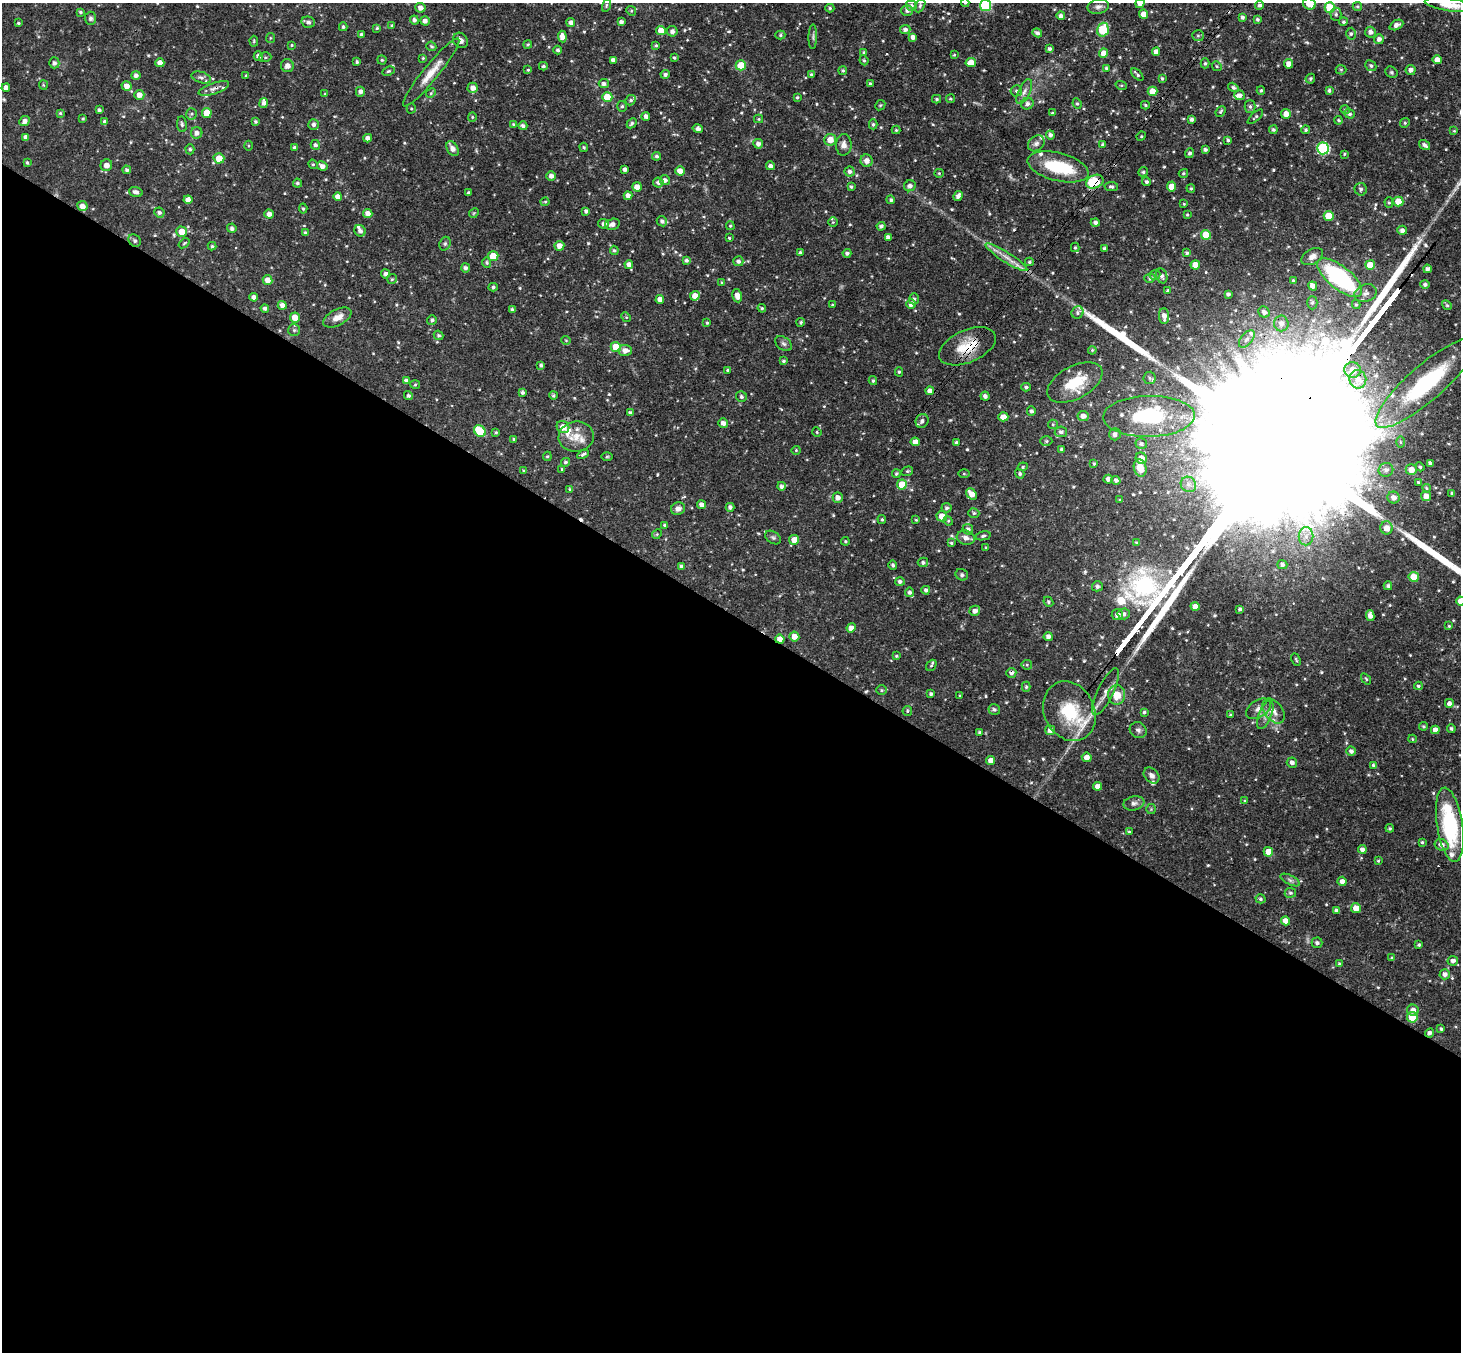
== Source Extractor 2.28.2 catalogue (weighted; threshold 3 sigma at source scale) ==
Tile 14 of 4 x 4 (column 2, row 4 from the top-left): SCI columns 1501-2959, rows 339-1688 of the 5915 x 5936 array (HDU 1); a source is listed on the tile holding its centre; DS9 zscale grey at full resolution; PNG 1463 x 1354 px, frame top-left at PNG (2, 3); each listed source drawn as its Kron ellipse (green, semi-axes under 4 px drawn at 4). Shown black and unused: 55% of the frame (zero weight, under 3 of 4 exposures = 6% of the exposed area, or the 3 px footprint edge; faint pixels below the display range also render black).
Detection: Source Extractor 2.28.2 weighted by HDU 2 'WHT'; one run over the whole footprint, this tile lists its part. Background 0.0638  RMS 0.0039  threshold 0.0177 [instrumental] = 3 sigma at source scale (4.5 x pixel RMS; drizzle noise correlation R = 1.50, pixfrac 1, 0.05/0.05 arcsec/px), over >= 5 px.
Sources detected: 606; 1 inside a brighter object's white glare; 4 cosmic-ray / hot-pixel residue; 4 long thin detections or spike segments (spike, bleed or trail) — neither listed nor drawn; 20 inside a brighter listed object's ellipse — not listed separately; of the other 577, all 500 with FLUX_AUTO >= 0.397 (the completeness limit of this list) listed and drawn (77 fainter detections not listed), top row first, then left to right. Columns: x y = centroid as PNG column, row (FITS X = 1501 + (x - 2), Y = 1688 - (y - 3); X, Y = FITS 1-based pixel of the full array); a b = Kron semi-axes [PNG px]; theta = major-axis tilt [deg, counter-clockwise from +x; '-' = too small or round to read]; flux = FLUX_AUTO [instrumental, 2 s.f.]
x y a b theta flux
965 3 4 4 - 0.45
1140 3 5 4 - 2
1309 4 6 5 - 4.3
606 5 7 4 72 0.58
920 5 7 4 64 0.66
1259 5 4 4 - 0.91
1449 5 25 6 -8 4.8
911 6 5 5 - 1.1
985 6 6 5 - 34
1357 6 5 4 - 0.54
1098 7 11 7 12 1.6
420 8 5 5 - 2
830 8 4 4 - 0.59
1330 8 5 5 - 11
907 10 6 5 - 1.3
631 11 5 4 - 0.5
80 12 4 3 - 0.64
1144 14 4 4 - 3
1336 14 6 5 - 0.93
1061 16 4 4 - 1.5
1242 17 4 4 - 0.85
90 18 7 5 -88 0.97
1257 19 4 3 - 0.67
414 20 4 4 - 1.1
425 21 5 4 - 1.6
308 22 7 5 -15 1
571 22 4 4 - 1.5
621 22 4 3 - 1.2
1343 22 4 4 - 0.65
18 23 3 3 - 0.49
392 25 4 3 - 0.57
1396 25 7 4 26 1.7
343 27 4 3 - 0.58
377 28 4 4 - 0.51
905 29 5 4 - 1.1
661 30 5 4 - 3.9
1103 30 7 5 73 17
672 31 5 5 - 1.5
1370 32 5 5 - 1.6
1037 33 5 4 - 1.3
1351 34 6 5 - 0.81
362 35 4 3 - 1.2
780 35 5 4 - 0.59
1198 36 6 5 - 0.75
562 37 6 4 -83 2.6
813 37 12 3 89 0.75
913 37 4 4 - 1.6
270 38 5 4 - 0.44
1379 39 5 5 - 1.6
460 40 8 7 - 1.8
254 41 5 3 - 0.45
528 44 4 4 - 0.51
292 45 4 3 - 0.4
656 45 4 4 - 0.57
431 46 5 4 - 0.66
1049 49 3 3 - 0.86
558 50 4 4 - 0.85
864 52 4 4 - 0.53
1156 52 4 4 - 2.2
1104 53 4 4 - 4
954 55 4 3 - 0.4
258 56 5 4 - 1.5
265 57 6 5 - 0.62
423 58 4 4 - 0.44
674 58 4 3 - 0.54
382 60 4 4 - 0.5
613 60 4 4 - 1.5
864 60 5 4 - 0.56
1437 60 4 4 - 3.1
357 62 3 3 - 0.61
54 63 5 5 - 1.2
160 63 4 4 - 2.7
971 63 5 4 - 5.3
1205 63 5 4 - 0.55
1289 64 4 4 - 2.8
741 65 5 5 - 9.6
287 66 6 6 - 1.7
543 66 4 3 - 0.74
1217 66 5 4 - 0.49
1371 66 6 5 - 0.83
1106 68 4 4 - 0.48
528 70 3 3 - 0.5
843 70 4 4 - 0.55
1341 70 5 5 - 0.53
1411 70 5 5 - 1.6
388 71 6 4 26 0.59
431 72 43 7 51 6.5
1391 72 6 5 - 0.68
665 74 4 4 - 0.99
811 74 4 3 - 0.62
1137 74 7 3 -46 0.79
136 75 4 4 - 1.3
246 76 3 3 - 0.44
201 77 10 5 -17 1.2
1162 78 4 3 - 0.54
1310 79 5 4 - 0.8
604 84 5 4 - 1.1
870 84 3 3 - 0.6
43 85 5 4 - 0.41
1121 85 6 3 -18 0.47
127 86 5 4 - 2.4
1233 87 6 4 -31 0.77
6 88 4 4 - 2
214 88 16 5 19 1.8
473 88 5 5 - 2.3
1261 90 4 3 - 0.54
1329 90 4 3 - 0.81
1016 91 6 5 - 0.81
1152 91 5 4 - 5.6
360 92 5 4 - 1.5
1024 92 13 6 65 2
431 93 5 4 - 0.48
325 94 4 3 - 0.41
139 95 5 5 - 2.6
1239 95 5 5 - 1.4
607 97 5 5 - 9.7
797 97 3 3 - 0.59
937 99 4 4 - 0.55
950 99 4 4 - 0.56
631 100 5 5 - 0.71
264 103 5 4 - 1.3
1077 103 5 4 - 0.6
1027 104 6 5 - 1.5
880 105 5 4 - 0.48
1145 105 4 3 - 0.56
622 106 5 4 - 0.72
1250 106 6 5 - 0.85
411 108 5 4 - 0.46
99 110 4 3 - 0.81
1345 110 5 4 - 0.52
1221 112 6 4 49 0.59
60 113 4 4 - 0.45
207 113 5 5 - 6.1
1052 113 4 4 - 0.43
191 114 6 5 - 0.68
1286 114 5 5 - 2.7
1349 114 5 4 - 0.91
646 116 4 4 - 1.3
472 117 5 4 - 0.46
1255 117 10 3 42 0.6
83 119 4 3 - 0.43
759 119 4 4 - 0.43
1191 119 4 4 - 1.1
1339 120 4 3 - 0.5
25 121 5 4 - 1.7
105 121 4 4 - 0.72
255 121 4 3 - 0.62
632 123 5 4 - 0.77
1405 123 5 4 - 0.54
182 124 8 5 -83 0.86
313 124 5 5 - 1.2
873 124 5 4 - 0.72
514 125 4 4 - 0.99
523 126 4 4 - 1.2
698 129 5 4 - 1.3
896 130 4 4 - 0.47
1273 130 4 4 - 0.82
1306 130 4 4 - 0.65
1454 131 3 3 - 0.4
197 133 6 5 - 1.7
1050 135 4 4 - 1.2
1141 136 5 4 - 0.45
26 137 4 4 - 1.8
368 138 4 4 - 1.8
830 140 6 5 - 4.5
1228 140 4 3 - 0.62
1036 143 9 7 41 1.4
758 144 5 5 - 1.5
315 145 5 4 - 1.1
844 145 11 8 88 2.1
1103 145 4 3 - 1
1425 145 6 4 -34 1.3
248 146 5 3 - 0.45
294 147 3 3 - 0.53
584 147 5 4 - 0.49
1323 148 6 6 - 38
190 149 5 4 - 0.58
452 149 8 5 -57 2.4
1205 150 3 3 - 0.9
1190 153 5 4 - 0.96
1344 154 3 3 - 0.42
656 156 4 4 - 0.8
219 158 5 5 - 5.6
867 161 6 6 - 2.5
27 163 4 3 - 0.64
313 164 5 4 - 0.48
106 165 6 5 - 2.5
322 166 5 4 - 1.8
770 166 4 4 - 1.3
1058 167 31 14 -14 20
625 169 4 4 - 1.3
127 170 4 4 - 0.8
680 171 5 4 - 3
850 171 5 5 - 1.2
1143 172 5 4 - 0.77
939 173 5 4 - 0.45
1183 173 5 4 - 0.57
551 176 5 5 - 1.7
665 180 5 5 - 1.5
658 182 5 5 - 1.3
1095 182 9 6 24 14
1146 182 4 4 - 0.91
297 183 4 4 - 0.81
910 186 6 5 - 1.4
1111 186 7 4 -10 0.84
1171 186 5 4 - 4.1
637 187 5 4 - 3.6
851 187 3 3 - 0.66
1191 188 4 4 - 0.63
1361 189 6 6 - 0.81
136 192 7 5 -18 1.4
468 193 3 3 - 0.54
628 196 4 4 - 2
958 196 5 4 - 1.6
338 197 4 4 - 2.4
188 200 4 4 - 2.5
891 200 4 4 - 0.77
545 202 4 4 - 0.44
1398 202 5 5 - 6.6
1389 203 5 4 - 0.53
1184 204 4 3 - 0.42
82 206 5 5 - 2.6
303 209 5 4 - 0.62
586 211 4 4 - 1
159 213 5 5 - 0.99
368 213 4 4 - 2.1
474 213 5 4 - 0.41
269 214 4 4 - 2.1
1187 214 4 3 - 0.45
1329 216 5 5 - 10
662 221 5 5 - 1.2
833 222 4 4 - 0.41
1095 222 4 4 - 1.1
604 224 5 4 - 1.2
612 224 7 5 14 1.9
730 226 4 3 - 0.51
881 226 4 4 - 1.1
232 228 5 4 - 1.1
1402 230 5 4 - 1.4
360 231 6 5 - 1.4
182 232 5 5 - 4.1
305 233 4 3 - 0.66
1206 235 5 5 - 8.1
888 237 4 4 - 1.4
729 238 4 3 - 0.47
135 241 7 5 -45 0.89
184 243 6 3 37 0.46
445 244 7 5 69 0.77
212 246 4 4 - 0.55
559 246 5 5 - 2.8
1075 247 5 4 - 0.52
1104 248 3 3 - 0.75
614 250 4 4 - 0.61
800 253 4 4 - 0.82
847 253 4 4 - 1.1
1187 253 4 4 - 0.86
493 256 5 5 - 7.2
1312 256 12 7 30 2
1006 257 24 5 -32 3.8
686 260 4 4 - 0.85
738 261 5 5 - 1.2
1029 262 4 3 - 0.58
487 263 5 4 - 0.6
629 265 4 4 - 1.9
1195 265 5 4 - 4.5
1370 265 5 5 - 8.3
465 268 4 4 - 1.2
1427 269 4 4 - 1.2
386 274 4 4 - 1.2
1155 275 5 5 - 0.88
1162 276 7 5 -70 1.3
1150 278 5 4 - 0.92
1340 278 27 11 -39 46
392 279 5 5 - 0.57
267 280 5 5 - 2.8
1293 280 3 3 - 0.41
722 282 4 3 - 0.48
1425 285 4 4 - 1
1313 286 5 4 - 2.4
493 287 4 4 - 0.72
1167 291 4 4 - 0.46
1366 293 11 8 20 2.2
1228 294 4 3 - 0.91
695 296 5 4 - 3.3
737 296 7 4 -79 2.3
254 297 4 4 - 1.7
660 299 4 4 - 2.2
914 299 5 5 - 0.88
1312 303 6 5 - 0.75
911 304 5 5 - 2.5
282 305 4 4 - 2.1
832 305 4 3 - 0.42
1356 305 4 4 - 0.6
1447 305 5 4 - 0.57
265 308 4 3 - 1.1
762 308 4 4 - 0.59
512 309 4 3 - 0.72
1078 312 6 5 - 0.95
1264 312 6 5 - 1.3
1164 316 8 5 -87 2
295 317 5 5 - 4.6
337 317 15 8 27 3.5
626 317 5 4 - 0.47
432 320 5 4 - 0.9
801 322 4 4 - 0.69
707 323 4 3 - 0.51
1281 323 8 7 - 2.2
294 330 6 6 - 0.93
438 335 5 4 - 0.74
1247 339 10 6 51 1.3
566 340 5 4 - 0.43
783 344 9 6 -38 1.1
967 346 30 16 24 11
616 347 5 5 - 8.5
625 350 7 5 -4 2.5
1092 350 4 3 - 0.4
783 361 4 3 - 0.66
541 365 4 4 - 0.8
727 370 4 3 - 0.46
1353 370 8 8 - 4.3
899 372 4 4 - 0.62
1149 378 6 6 - 0.86
1358 379 9 8 - 3.1
406 381 4 4 - 1.5
873 381 4 3 - 0.59
1075 382 30 16 28 12
1426 383 65 17 41 46
415 385 5 3 - 0.41
1026 387 4 4 - 0.78
930 391 4 4 - 2.6
522 392 4 4 - 0.98
553 395 4 4 - 0.65
408 396 4 4 - 0.76
985 396 4 4 - 1.2
741 397 6 5 - 0.92
1031 411 4 4 - 0.92
630 413 4 4 - 1.2
1083 416 5 5 - 2.5
1149 416 46 20 1 31
1003 417 5 4 - 3.1
922 421 7 6 - 1.4
723 423 5 4 - 1.8
1053 424 5 4 - 0.48
563 427 6 6 - 3.5
480 431 6 5 - 14
496 432 4 3 - 0.56
817 432 5 4 - 0.42
1061 432 6 5 - 1
1115 434 6 6 - 1.6
576 437 17 15 8 5.7
514 439 4 3 - 0.5
1046 441 6 5 - 0.66
915 442 4 4 - 2.9
956 442 3 3 - 0.56
1400 442 6 4 -89 0.61
1141 444 6 5 - 1.1
1062 449 4 4 - 0.77
796 450 4 4 - 0.42
583 454 6 4 31 0.96
547 456 5 4 - 0.47
607 456 6 4 1 0.45
1141 458 6 5 - 3.5
565 462 4 4 - 0.74
1430 463 4 4 - 1
1094 464 4 3 - 0.49
1023 467 5 4 - 0.52
1420 467 5 4 - 0.66
1140 468 9 6 -74 5.5
562 469 4 3 - 0.49
1386 470 7 6 - 1.4
1411 470 5 5 - 3.3
524 471 4 3 - 0.56
907 471 6 4 21 0.54
896 474 4 4 - 0.66
964 474 6 4 -1 0.5
1020 474 5 4 - 0.73
1108 479 4 4 - 1.5
1116 480 4 4 - 1.3
1418 482 3 3 - 0.46
1188 484 8 7 - 1.8
902 485 5 5 - 8.6
781 486 4 4 - 1.1
1427 488 4 3 - 0.49
570 489 4 4 - 0.56
1452 493 3 3 - 0.63
971 494 6 4 -52 3.5
1426 496 5 5 - 3
1393 497 6 6 - 1.8
838 498 5 5 - 2
1120 500 3 3 - 0.4
702 505 4 4 - 2
730 507 4 4 - 1.1
946 508 5 5 - 0.8
678 509 7 6 - 1.7
974 513 5 4 - 0.68
942 516 5 5 - 3.5
882 519 4 4 - 0.59
916 520 3 3 - 0.4
948 521 5 4 - 0.47
664 525 4 3 - 0.56
1386 528 6 6 - 3.2
968 529 5 5 - 1.2
657 534 5 4 - 0.44
983 536 7 4 12 0.75
1306 536 9 7 90 2.1
773 538 8 5 -36 0.82
966 538 9 7 -15 2.2
794 540 5 5 - 3.3
845 541 4 3 - 0.42
951 543 4 3 - 0.49
1137 543 4 3 - 0.63
986 547 4 3 - 0.42
923 562 5 4 - 0.86
893 565 5 4 - 0.8
1282 565 5 4 - 1.2
681 566 4 4 - 0.69
962 575 6 5 - 0.83
1414 577 5 5 - 8.6
900 581 5 4 - 1.1
1097 586 5 5 - 1.1
1388 586 4 4 - 0.9
926 590 4 4 - 1.1
909 592 4 4 - 1.1
1460 601 5 4 - 2.5
1048 602 5 4 - 0.58
1195 607 4 4 - 3.2
1240 609 3 3 - 0.91
975 611 5 5 - 1.8
1124 614 6 5 - 1.6
1117 615 5 5 - 1.9
1370 615 5 4 - 2
1449 626 4 4 - 0.44
851 628 4 4 - 1.9
794 636 5 5 - 3.2
1048 636 4 4 - 1.6
780 639 4 4 - 2.9
896 656 3 2 - 0.47
1296 660 6 3 -64 0.47
931 665 6 4 52 0.62
1027 665 5 5 - 0.54
1011 673 5 5 - 1.3
1366 679 6 3 -54 0.48
1418 686 4 3 - 0.6
1026 687 5 4 - 0.63
882 690 5 4 - 0.54
1106 692 25 8 64 3.7
931 694 3 3 - 0.89
1117 695 9 8 - 5.9
960 696 3 3 - 0.51
1449 703 4 4 - 1.5
994 709 6 5 - 0.93
1259 709 14 8 31 2.2
907 711 5 4 - 0.49
1069 711 31 25 -63 23
1274 711 14 9 -52 2.7
1144 712 4 3 - 0.68
1230 714 3 3 - 0.49
1265 715 15 6 68 2.2
1423 726 4 4 - 0.52
1451 729 4 3 - 0.75
1050 730 5 5 - 1.7
1138 730 8 7 - 1.2
1435 730 4 4 - 2
979 732 4 3 - 0.59
1412 739 4 4 - 0.42
1351 751 5 4 - 1.4
1087 757 5 4 - 2.1
991 760 4 4 - 2.3
1292 763 5 5 - 1.5
1374 766 4 3 - 1.2
1152 775 9 6 -44 1.7
1098 786 4 4 - 2.1
1245 801 4 4 - 0.41
1134 803 10 7 11 1.5
1151 809 5 5 - 0.51
1450 825 37 13 -81 31
1390 828 4 3 - 0.53
1129 832 3 3 - 0.52
1422 842 4 4 - 0.58
1442 845 7 5 -21 1.9
1362 849 4 4 - 1.5
1268 852 5 4 - 5
1378 861 3 3 - 0.41
1290 880 10 4 -26 1.1
1342 881 4 4 - 1.7
1290 893 5 5 - 0.72
1260 899 5 4 - 0.68
1356 908 5 5 - 3.7
1336 910 4 4 - 1.1
1286 921 4 4 - 2.9
1317 943 5 5 - 0.99
1419 945 3 3 - 0.6
1392 958 4 3 - 0.41
1453 961 5 5 - 1.5
1339 964 4 3 - 0.7
1445 974 5 5 - 1.6
1413 1010 6 5 - 1.9
1412 1017 5 5 - 10
1441 1029 4 3 - 0.63
1430 1033 5 4 - 1.2
Overlapping masked pixels (flux is a lower limit): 8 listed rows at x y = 431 72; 214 88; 1095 182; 967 346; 1426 383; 780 639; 1011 673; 1430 1033
Isophote crosses this tile's border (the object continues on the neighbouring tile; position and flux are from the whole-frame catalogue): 7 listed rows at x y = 965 3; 1140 3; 1309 4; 1449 5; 985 6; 1426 383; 1460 601